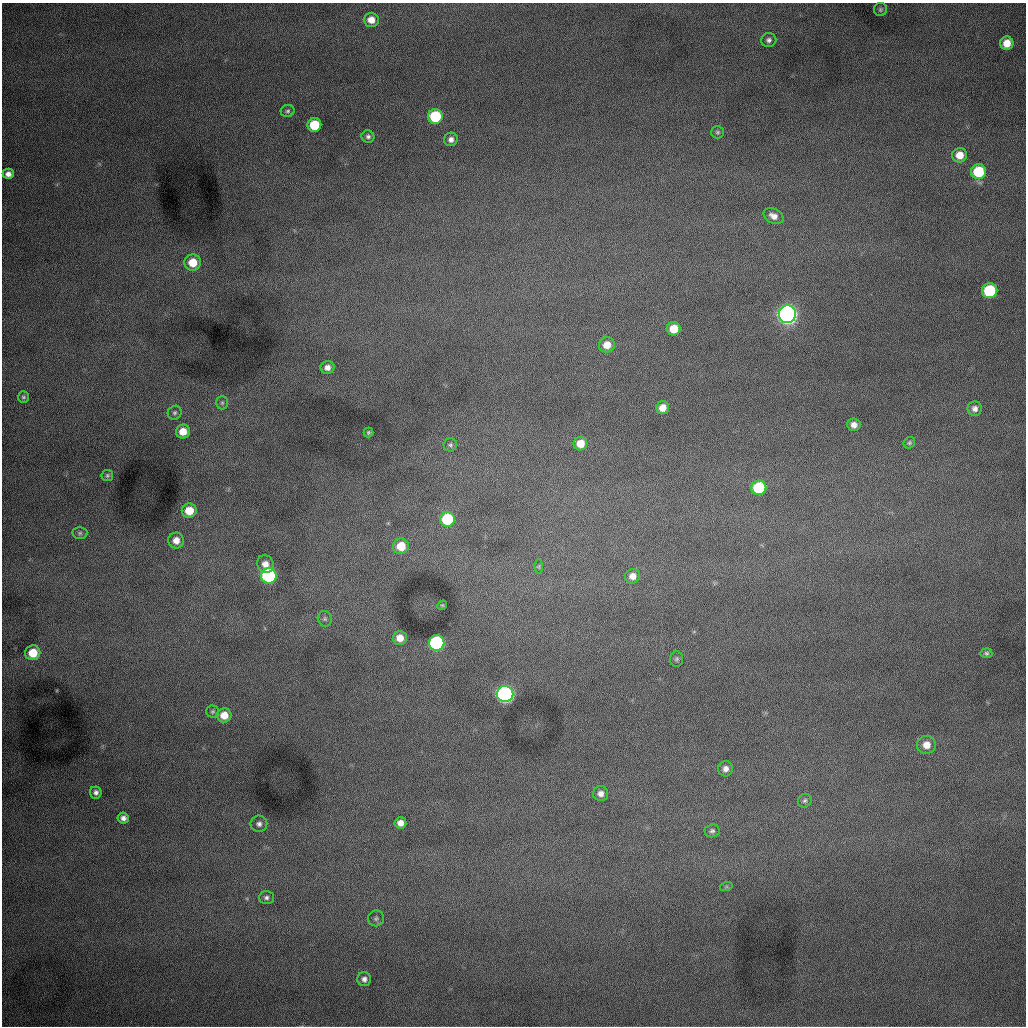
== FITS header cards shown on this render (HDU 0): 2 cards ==
NAXIS1  =                 1024 /fastest changing axis
NAXIS2  =                 1024 /next to fastest changing axis

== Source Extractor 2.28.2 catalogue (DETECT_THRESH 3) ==
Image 1024 x 1024 px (HDU 0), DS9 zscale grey, 1 PNG px = 1 image px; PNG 1028 x 1028 px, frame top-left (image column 1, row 1024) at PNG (2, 3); each listed source drawn as its Kron ellipse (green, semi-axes under 4 px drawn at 4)
Background 1000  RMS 13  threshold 37.9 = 3 sigma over >= 5 px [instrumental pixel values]
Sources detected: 65; all 65 listed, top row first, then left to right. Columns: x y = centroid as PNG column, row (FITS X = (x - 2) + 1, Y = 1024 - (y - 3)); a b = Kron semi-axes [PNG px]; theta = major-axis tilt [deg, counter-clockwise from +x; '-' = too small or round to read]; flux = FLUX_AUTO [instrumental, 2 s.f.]
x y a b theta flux
880 10 6 6 - 1700
371 20 7 7 - 9000
769 40 8 7 - 2900
1007 43 6 6 - 12000
288 111 7 6 - 1800
435 116 7 7 - 59000
314 125 7 7 - 33000
718 132 6 6 - 1600
368 137 6 6 - 2400
451 139 7 6 - 4100
959 155 7 7 - 11000
978 172 7 7 - 41000
8 174 5 5 - 4400
773 216 10 7 -27 5500
193 263 8 8 - 18000
990 291 7 7 - 59000
787 314 9 8 - 740000
674 329 7 6 - 18000
607 345 8 7 - 10000
327 367 7 6 - 4900
23 397 6 5 - 1700
222 403 7 5 90 1600
663 408 6 6 - 8600
975 409 7 7 - 4100
175 413 7 6 - 2000
854 425 7 6 - 4900
183 431 7 7 - 12000
368 432 5 5 - 1300
909 443 6 5 - 1500
580 444 7 7 - 14000
450 445 7 6 - 2000
107 475 6 5 - 1500
759 488 7 7 - 51000
189 511 7 7 - 15000
447 519 7 7 - 51000
80 533 7 6 - 1900
176 540 8 8 - 7700
401 546 8 8 - 18000
265 564 9 8 - 6900
539 566 7 4 90 1100
269 576 8 8 - 190000
633 576 8 7 - 6600
442 605 5 4 - 960
325 619 8 7 - 2300
400 638 7 7 - 9800
437 643 8 7 - 150000
33 653 7 7 - 20000
986 653 6 5 - 1800
677 659 8 6 88 1800
505 694 8 8 - 450000
213 712 6 6 - 1500
224 715 7 7 - 12000
926 745 9 9 - 9300
726 769 8 7 - 4300
96 792 6 6 - 3000
601 794 7 7 - 4900
805 801 7 6 - 2100
123 818 6 5 - 3700
400 823 6 5 - 5800
259 824 8 8 - 3300
712 831 7 6 - 2300
726 887 6 4 18 1200
266 898 7 6 - 2600
376 918 8 8 - 2500
364 979 7 7 - 3500